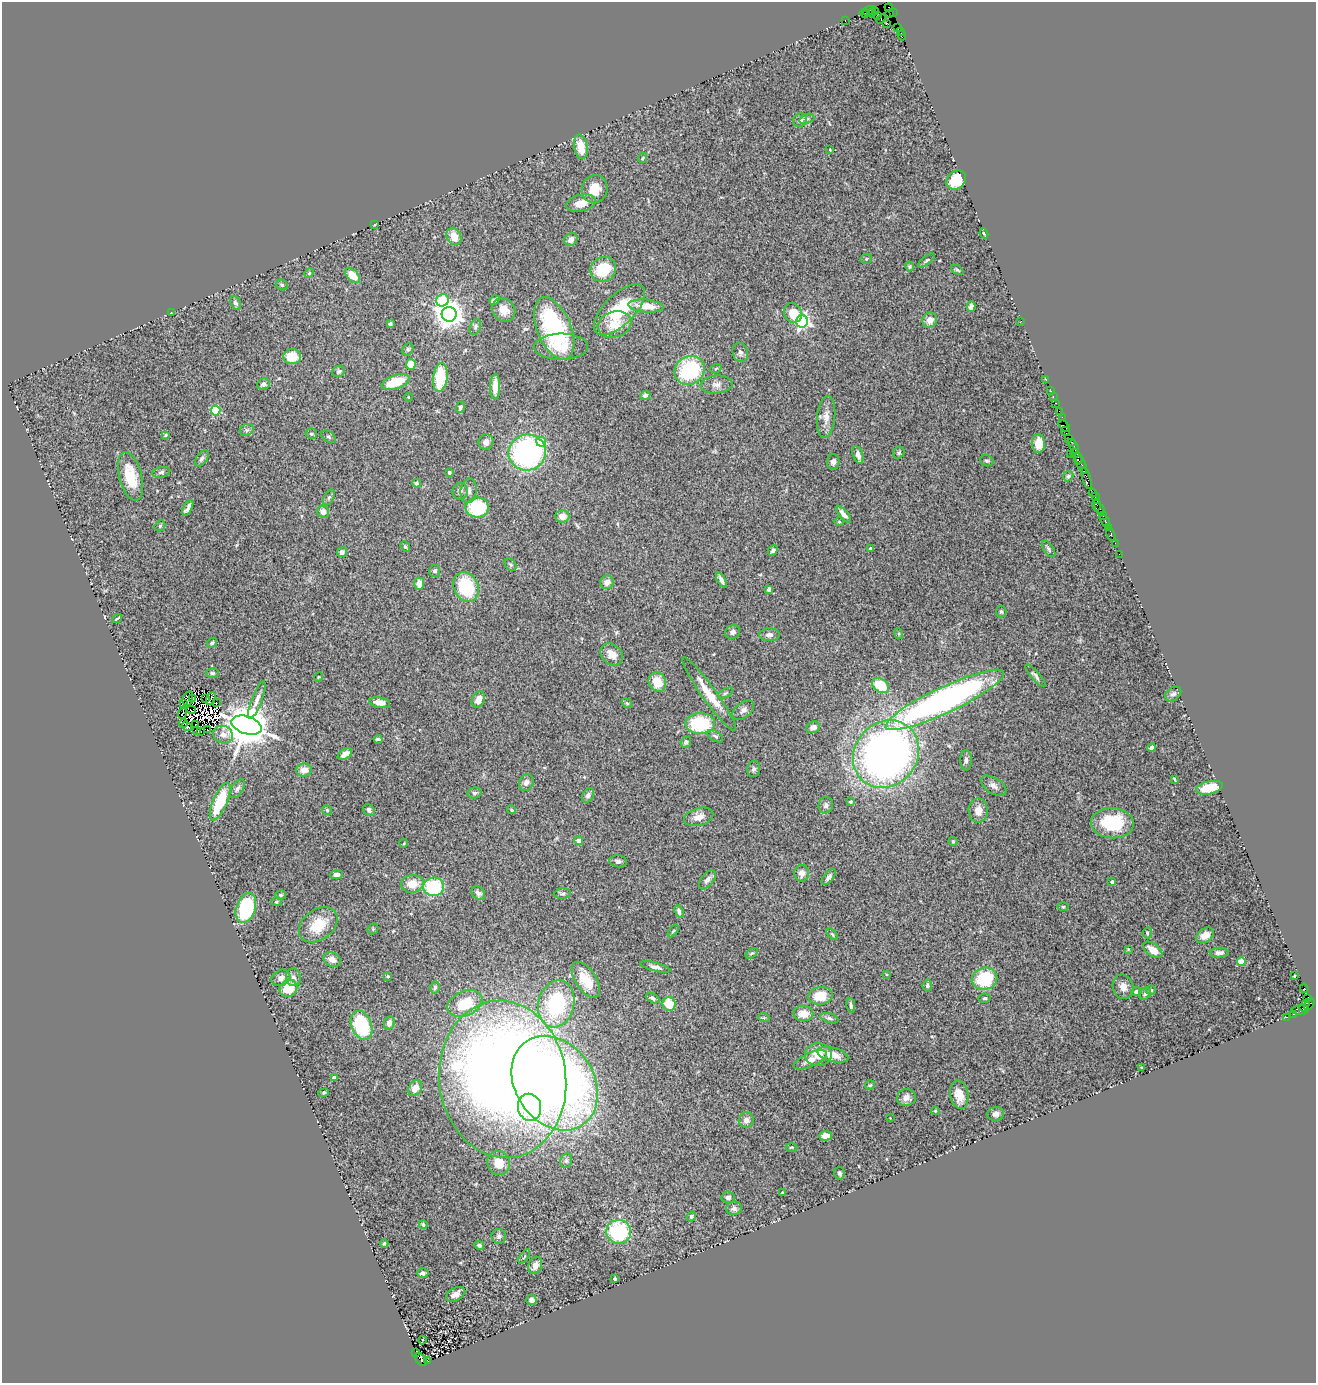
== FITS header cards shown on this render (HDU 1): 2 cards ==
NAXIS1  =                 1314
NAXIS2  =                 1381

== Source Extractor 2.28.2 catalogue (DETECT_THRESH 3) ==
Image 1314 x 1381 px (HDU 1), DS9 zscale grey, 1 PNG px = 1 image px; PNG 1318 x 1385 px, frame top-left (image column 1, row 1381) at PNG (2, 2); each listed source drawn as its Kron ellipse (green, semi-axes under 4 px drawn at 4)
Background 1.83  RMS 0.11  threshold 0.333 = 3 sigma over >= 5 px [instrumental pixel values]
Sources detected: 310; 6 with non-positive FLUX_AUTO (blend fragments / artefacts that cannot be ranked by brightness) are neither listed nor drawn; the other 304 listed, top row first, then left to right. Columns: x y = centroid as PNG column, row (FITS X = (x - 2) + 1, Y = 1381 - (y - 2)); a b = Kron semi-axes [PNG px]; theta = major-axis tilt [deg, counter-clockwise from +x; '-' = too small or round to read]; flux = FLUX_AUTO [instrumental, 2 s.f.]
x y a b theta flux
889 7 4 3 - 120
869 11 7 3 23 360
876 11 3 2 - 60
865 13 5 3 - 320
871 13 4 2 - 150
893 13 2 2 - 37
890 14 3 2 - 38
878 16 3 2 - 110
881 19 5 3 - 200
845 20 3 2 - 56
887 23 3 2 - 100
897 27 3 2 - 170
900 31 4 2 - 78
902 35 5 3 - 120
807 119 8 4 19 16
800 120 7 6 - 32
581 147 12 6 -79 130
830 150 3 3 - 5.4
643 158 5 3 - 7.9
956 180 11 8 40 230
595 189 14 13 - 120
581 203 15 8 13 84
375 225 3 2 - 7.1
984 233 5 3 - 10
454 236 9 7 -65 98
571 239 7 6 - 37
866 259 6 5 - 11
926 260 10 3 37 12
910 266 5 4 - 11
603 269 13 12 - 270
957 270 7 3 -30 11
309 273 5 4 - 8.6
353 275 9 5 -47 140
282 285 6 5 - 13
442 300 6 6 - 270
495 300 5 3 - 21
235 303 7 5 -63 19
646 306 17 6 -5 130
971 306 5 4 - 33
504 310 12 11 - 78
620 310 32 15 44 360
172 312 4 2 - 4.8
793 313 10 8 -58 120
449 314 7 7 - 9300
930 320 8 7 - 54
802 321 6 6 - 2000
1021 321 2 2 - 32
390 324 4 3 - 21
615 324 17 12 18 130
475 327 8 5 71 18
554 328 33 17 -67 880
561 347 27 13 0 160
408 349 6 5 - 13
740 352 10 7 -78 28
292 357 9 7 5 150
411 364 5 5 - 120
716 368 6 3 21 8.6
690 370 16 14 37 620
339 371 6 5 - 18
440 377 14 7 83 240
1046 380 3 2 - 100
395 382 14 7 18 210
263 384 6 5 - 21
716 384 16 9 4 48
495 387 13 5 89 69
1050 391 3 2 - 140
645 395 5 4 - 29
408 397 4 3 - 5.3
1053 397 3 2 - 130
1056 403 3 2 - 260
460 407 5 4 - 15
216 410 5 5 - 360
1059 411 2 2 - 93
826 417 21 9 84 72
1062 417 2 2 - 43
1064 426 7 3 -47 150
247 430 7 5 23 19
1065 431 5 2 - 89
311 434 6 5 - 14
166 435 4 3 - 8
328 437 8 5 -36 14
1069 438 2 2 - 35
486 442 8 7 - 36
541 442 5 4 - 130
1071 442 3 2 - 110
1038 443 9 6 -89 80
1074 447 7 3 -67 220
527 453 19 18 - 1600
899 453 6 5 - 12
1075 453 4 3 - 220
1071 454 2 2 - 52
858 455 9 5 -72 37
202 458 9 5 53 20
1078 459 5 2 - 450
987 461 7 5 -21 15
833 462 8 6 87 30
1081 463 11 3 -69 870
161 472 9 5 13 18
449 472 3 3 - 15
130 476 25 11 -76 220
1068 476 5 5 - 12
1087 478 11 3 -75 640
416 483 4 4 - 13
460 491 8 7 - 29
469 491 12 8 84 34
1093 493 4 3 - 240
329 497 8 4 62 17
1095 497 3 2 - 140
1097 505 6 4 -90 430
477 507 11 10 - 380
188 508 8 4 63 27
1099 508 6 3 -47 730
323 512 6 5 - 45
843 514 10 4 -49 33
562 516 7 6 - 63
1103 516 4 3 - 85
1105 521 7 3 -60 220
839 522 4 4 - 8.3
160 526 6 5 - 10
1108 527 4 2 - 51
1111 535 7 3 -67 250
1115 543 2 2 - 80
405 547 6 4 -48 11
870 549 3 3 - 19
1049 549 9 5 -54 16
773 550 5 4 - 17
342 552 5 5 - 27
1119 554 2 2 - 23
510 565 7 5 -53 13
435 571 6 5 - 18
721 580 8 3 -62 29
607 582 7 6 - 46
419 584 6 5 - 69
466 587 15 12 -63 430
769 590 4 4 - 51
1001 611 6 5 - 14
117 619 5 2 - 8.7
733 632 8 6 24 24
899 634 5 3 - 7.8
769 635 10 6 0 31
212 643 6 4 47 14
612 654 12 9 -42 69
212 673 6 4 -2 15
1035 676 14 4 -50 23
318 677 5 3 - 5.7
657 682 10 8 -67 160
881 686 9 6 -35 250
725 693 8 3 27 11
709 694 44 7 -54 170
1173 694 9 6 37 22
206 698 4 2 - 7.1
188 699 7 5 77 7.9
193 699 2 2 - 15
211 699 7 2 61 22
478 699 8 6 62 67
257 700 20 5 69 44
945 700 65 13 25 3100
184 703 2 2 - 8
216 703 3 2 - 10
380 703 10 5 -11 52
627 703 5 4 - 9.8
191 710 4 2 - 4.4
743 710 12 7 39 35
182 713 6 2 75 5.5
183 723 4 3 - 46
700 723 15 10 2 470
196 725 3 2 - 7.3
246 725 16 8 -18 35000
187 726 5 3 - 60
813 727 7 5 27 42
207 730 3 2 - 0.77
196 731 3 2 - 18
201 732 2 2 - 7.3
223 735 10 8 -24 42
715 736 9 5 -33 16
378 739 4 3 - 14
686 742 6 5 - 22
1151 747 4 3 - 15
345 754 8 5 33 51
886 754 35 31 52 4700
966 760 10 5 89 23
754 769 8 6 78 19
304 770 8 6 11 56
1174 779 4 2 - 7.3
526 783 8 7 - 30
993 786 14 8 -33 39
1209 788 14 6 12 170
237 789 11 5 55 24
474 793 7 5 10 17
588 795 8 5 57 25
220 802 20 7 66 320
851 802 3 3 - 16
826 805 8 7 - 24
327 810 5 5 - 10
369 810 6 5 - 21
512 810 4 4 - 14
978 810 12 9 -88 72
699 817 15 9 15 65
1112 823 21 15 -4 390
579 841 5 4 - 45
953 842 4 3 - 8.2
404 843 4 3 - 6
618 861 9 6 -7 21
802 873 8 7 - 41
336 875 6 4 2 29
829 877 9 5 50 23
707 880 11 6 51 31
1112 882 3 3 - 24
412 884 11 9 7 120
434 887 10 9 - 420
478 893 7 6 - 30
563 894 8 5 7 17
281 895 5 4 - 11
276 902 5 4 - 8.9
1063 907 6 4 1 7.9
246 908 15 9 70 460
679 911 6 4 -67 21
318 925 21 15 38 220
373 929 6 5 - 10
673 931 7 3 52 9.7
1147 933 6 4 83 13
832 934 7 3 -46 11
1205 935 9 7 34 57
1128 949 4 2 - 5.4
1153 950 11 6 -36 81
752 953 7 3 34 8.9
1219 953 9 5 2 29
332 960 9 7 -27 49
1241 961 4 4 - 170
655 967 15 4 -14 30
886 974 3 3 - 6.7
388 976 3 3 - 7.9
1294 976 3 2 - 5.8
293 977 9 7 -76 30
281 978 10 7 27 41
985 979 13 11 18 390
586 980 20 10 -57 180
927 985 6 5 - 14
435 987 6 4 76 15
1123 987 12 10 -71 52
288 988 9 8 - 170
1304 988 5 3 - 720
1151 990 5 4 - 11
1136 992 5 4 - 24
1145 994 6 5 - 18
820 996 12 9 6 170
652 998 7 4 -27 21
985 998 6 4 12 13
1308 998 4 2 - 83
465 1004 18 12 23 240
556 1004 24 18 75 660
669 1004 7 6 - 160
1309 1004 6 2 51 200
1305 1005 7 4 60 330
851 1006 7 3 -82 18
1300 1010 9 4 2 1200
803 1013 10 7 0 94
1293 1014 3 2 - 98
1287 1017 2 2 - 30
764 1018 5 3 - 7.2
829 1018 9 4 -17 19
389 1023 7 5 77 39
361 1025 15 10 -67 490
818 1055 13 11 -1 100
833 1055 16 7 -15 110
810 1060 17 7 24 63
1142 1067 3 2 - 5.5
334 1078 4 3 - 46
503 1079 79 63 -83 9600
555 1083 50 39 -56 6300
870 1085 5 5 - 11
415 1088 8 6 58 69
324 1093 5 4 - 8.8
959 1095 14 9 -80 100
906 1098 9 8 - 42
530 1107 13 11 -78 350
935 1111 4 4 - 7
996 1114 8 7 - 35
890 1118 2 2 - 3.7
746 1120 7 7 - 34
825 1136 6 5 - 51
792 1147 6 3 0 7
566 1161 7 5 76 17
499 1163 12 11 - 99
839 1173 6 5 - 15
783 1193 3 3 - 15
728 1197 6 6 - 21
734 1208 7 6 - 29
691 1217 5 4 - 9.9
423 1224 4 3 - 13
619 1232 12 12 - 580
499 1236 7 7 - 26
384 1243 4 3 - 8.2
479 1245 5 4 - 13
524 1256 8 2 54 6.4
535 1265 9 6 68 48
423 1273 6 5 - 23
615 1279 3 3 - 18
456 1294 10 6 29 39
531 1300 5 5 - 28
423 1340 4 2 - 10
416 1353 3 2 - 68
421 1359 7 4 -52 1900
428 1361 3 3 - 560
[6 non-positive-flux detections neither listed nor drawn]